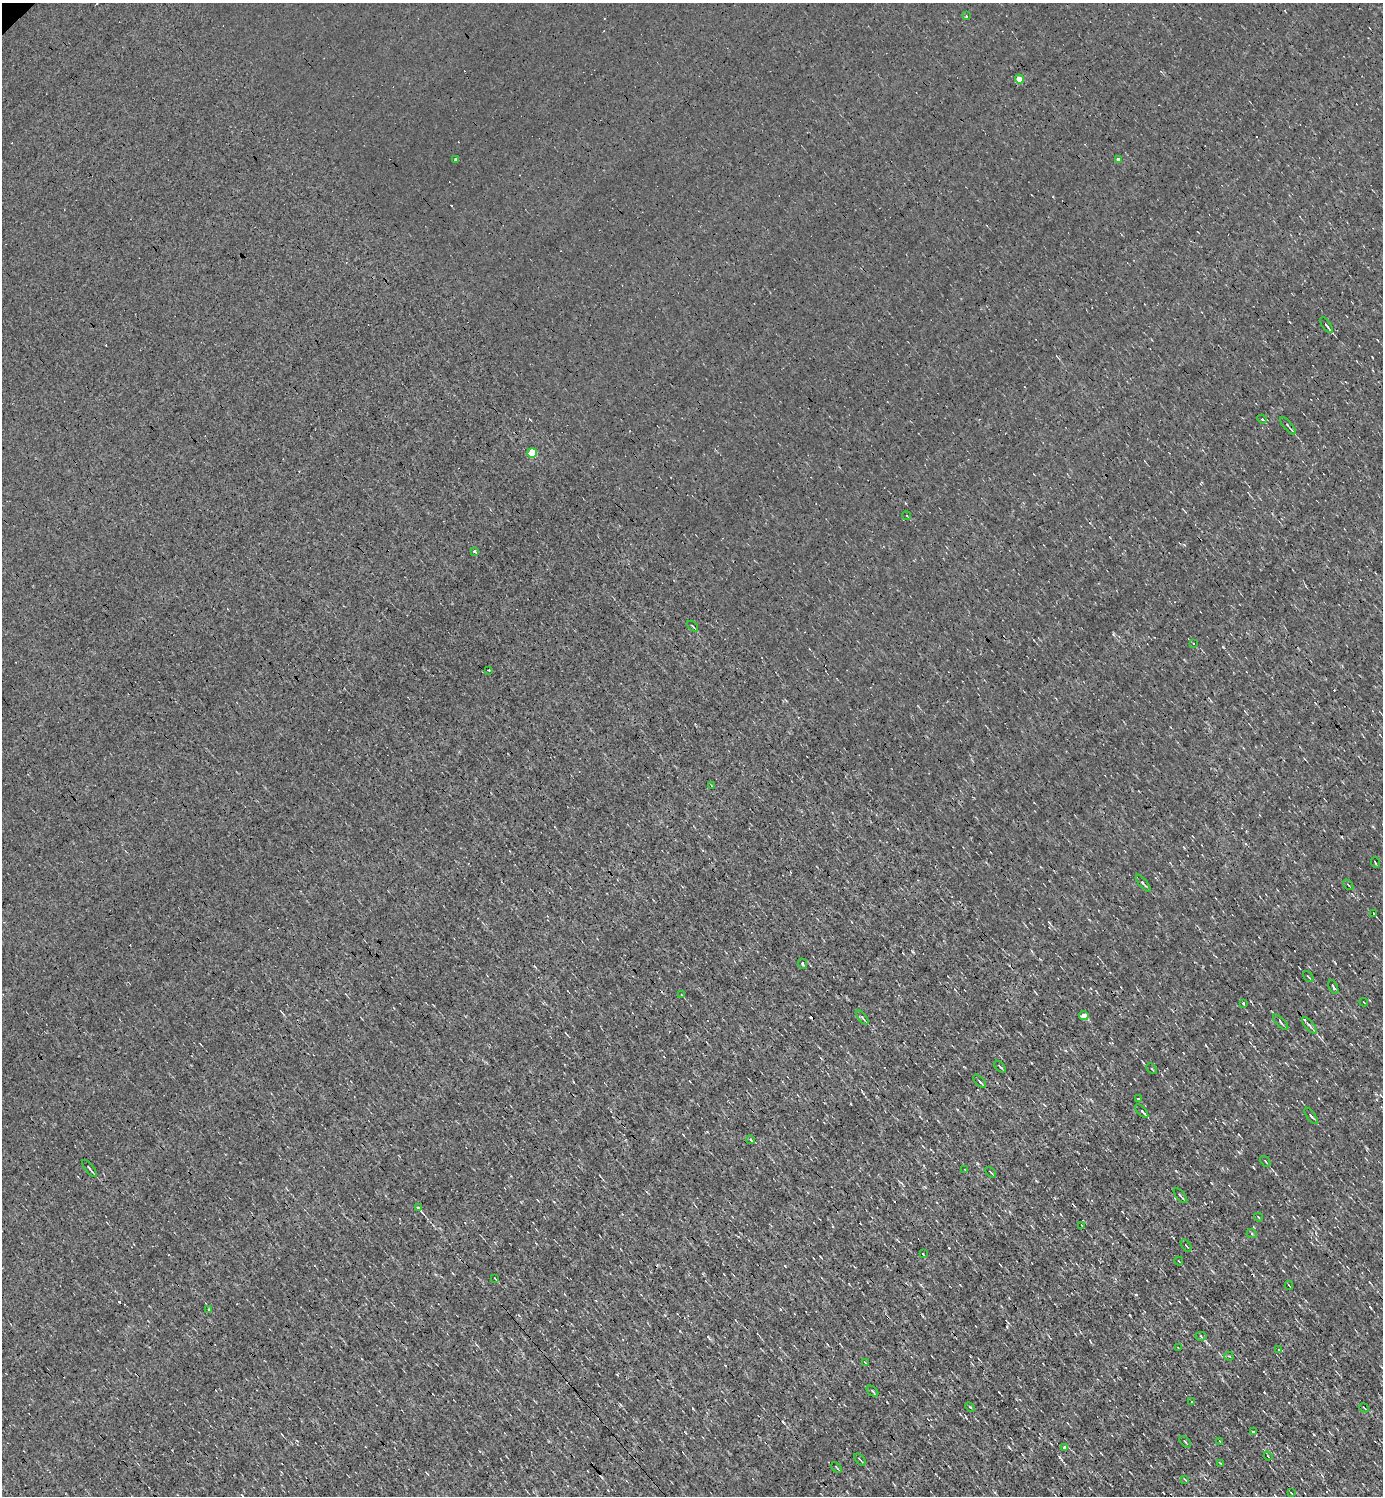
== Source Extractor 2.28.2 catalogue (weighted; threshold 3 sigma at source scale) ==
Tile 6 of 4 x 4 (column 2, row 2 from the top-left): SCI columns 1534-2914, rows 2987-4480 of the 5973 x 5973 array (HDU 1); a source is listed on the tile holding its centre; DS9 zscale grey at full resolution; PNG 1385 x 1498 px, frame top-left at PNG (2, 3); each listed source drawn as its Kron ellipse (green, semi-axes under 4 px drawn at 4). Shown black and unused: <1% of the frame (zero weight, under 3 of 4 exposures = <1% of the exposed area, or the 3 px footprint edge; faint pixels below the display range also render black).
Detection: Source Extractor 2.28.2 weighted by HDU 2 'WHT'; one run over the whole footprint, this tile lists its part. Background 9.75e-05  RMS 0.041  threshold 0.185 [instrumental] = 3 sigma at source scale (4.5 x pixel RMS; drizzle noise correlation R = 1.50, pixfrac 1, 0.05/0.05 arcsec/px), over >= 5 px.
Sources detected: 87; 17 cosmic-ray / hot-pixel residue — neither listed nor drawn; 1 inside a brighter listed object's ellipse — not listed separately; the other 69 listed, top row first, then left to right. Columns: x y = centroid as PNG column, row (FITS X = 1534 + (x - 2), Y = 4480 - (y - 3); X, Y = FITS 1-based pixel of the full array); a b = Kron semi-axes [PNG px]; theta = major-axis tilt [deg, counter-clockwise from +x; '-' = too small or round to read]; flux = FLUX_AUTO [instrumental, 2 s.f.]
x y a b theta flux
966 16 3 3 - 6.2
1019 79 4 4 - 63
1118 159 4 4 - 11
456 160 3 3 - 140
1326 325 9 3 -55 12
1262 419 5 4 - 5.5
1288 426 11 3 -49 9.2
532 453 5 5 - 150
907 516 5 2 - 3.2
475 552 4 3 - 17
692 626 6 3 -43 4.8
1194 644 3 3 - 3.9
489 670 3 2 - 11
711 786 3 2 - 4.1
1375 863 5 2 - 3.1
1143 883 10 3 -51 8.8
1348 885 6 2 -45 3.9
1373 913 4 3 - 70
802 964 5 3 - 8.8
1308 976 6 2 -49 5
1333 987 7 3 -65 7.8
682 995 4 2 - 2.9
1364 1002 4 2 - 3.2
1243 1003 3 2 - 9.1
1084 1015 5 4 - 50
862 1018 8 3 -52 7
1281 1022 10 3 -46 7.1
1310 1026 10 4 -49 10
1000 1067 7 2 -45 5
1152 1069 6 3 -45 3.7
980 1081 8 2 -46 9.2
1138 1099 3 2 - 7.4
1142 1111 8 3 -48 11
1311 1116 9 3 -54 8.3
751 1140 4 3 - 4.1
1265 1161 6 2 -51 5.5
89 1169 10 2 -53 7.2
965 1170 3 2 - 2.3
991 1172 6 2 -46 3.8
1180 1196 9 3 -49 6.9
418 1208 3 3 - 230
1258 1217 4 2 - 2.9
1082 1226 3 2 - 3.3
1252 1234 5 3 - 4
1186 1245 7 3 -54 5.1
923 1254 3 2 - 4.6
1179 1261 4 3 - 4.1
495 1278 4 2 - 3.7
1289 1285 4 2 - 3.5
208 1309 4 3 - 6.1
1201 1336 5 4 - 5.1
1178 1348 3 2 - 2.6
1279 1350 3 2 - 3.4
1229 1356 4 3 - 4.8
865 1362 4 2 - 2.5
872 1391 7 3 -44 5.7
1192 1402 4 3 - 2.6
970 1407 5 3 - 4
1364 1408 5 2 - 2.8
1253 1432 3 3 - 17
1220 1441 4 2 - 3.2
1185 1442 7 2 -45 4.1
1064 1447 3 3 - 43
1268 1456 4 3 - 3.5
860 1460 7 2 -47 8
1220 1463 3 2 - 3.4
836 1467 6 3 -46 5.1
1185 1480 4 2 - 3.6
1291 1493 3 2 - 2.7
Overlapping masked pixels (flux is a lower limit): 1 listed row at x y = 1142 1111
Unlisted compact peaks at least as high as the median listed source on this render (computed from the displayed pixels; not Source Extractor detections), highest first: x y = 1136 1295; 1059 1457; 912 951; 1009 1447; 977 1163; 949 1248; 1113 634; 1370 1307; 1239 1152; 1253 1167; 785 1266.